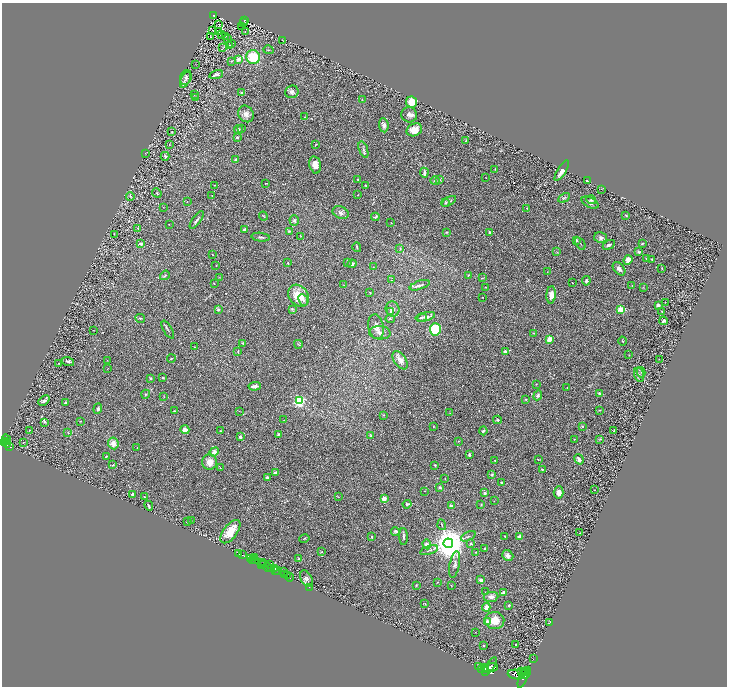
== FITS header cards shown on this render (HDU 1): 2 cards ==
NAXIS1  =                 1449
NAXIS2  =                 1368

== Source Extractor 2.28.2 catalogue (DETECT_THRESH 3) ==
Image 1449 x 1368 px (HDU 1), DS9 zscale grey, zoomed out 1/2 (1 PNG px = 2 x 2 image px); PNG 729 x 688 px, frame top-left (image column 1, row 1367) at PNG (2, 3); each listed source drawn as its Kron ellipse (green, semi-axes under 4 px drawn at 4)
Background 0.445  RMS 0.029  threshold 0.086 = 3 sigma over >= 5 px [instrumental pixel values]
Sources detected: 358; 50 cannot appear on this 1/2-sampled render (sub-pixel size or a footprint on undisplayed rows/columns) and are neither listed nor drawn; the other 308 listed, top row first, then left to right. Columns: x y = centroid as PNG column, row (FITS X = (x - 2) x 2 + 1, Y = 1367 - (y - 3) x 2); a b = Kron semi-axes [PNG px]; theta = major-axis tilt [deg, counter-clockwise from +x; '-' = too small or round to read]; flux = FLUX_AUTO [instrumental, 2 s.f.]
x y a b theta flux
214 15 3 3 - 29
245 20 2 1 - 22
244 22 3 2 - 6.9
219 24 2 1 - 2.5
241 26 2 1 - 2.2
213 30 2 1 - 1.6
219 31 2 2 - 65
245 31 2 2 - 1.6
222 34 3 1 - 1.7
211 36 3 1 - 2
226 36 2 2 - 2.2
227 38 3 1 - 2
282 40 3 1 - 2.5
232 44 2 1 - 10
229 45 2 1 - 2.3
223 47 3 2 - 2.8
268 50 5 2 - 4.6
253 57 7 6 - 180
238 59 3 3 - 23
231 61 3 2 - 3.8
195 64 2 1 - 1.2
216 75 7 3 16 16
186 77 7 5 72 16
185 80 8 4 64 18
292 92 7 6 - 15
242 93 4 3 - 5.9
194 95 2 2 - 1.4
196 97 2 1 - 1.7
362 100 2 1 - 1.5
412 102 6 5 - 84
246 114 9 7 -57 25
409 115 8 7 - 22
304 117 2 2 - 2.8
384 125 7 4 -84 17
241 128 2 2 - 2.1
239 130 4 3 - 6.5
414 130 8 6 26 55
172 131 2 2 - 1.9
237 137 3 2 - 6.4
465 141 2 1 - 1.7
316 144 4 1 - 2.8
169 145 3 2 - 3.2
363 150 9 3 -71 12
145 153 2 1 - 1.1
165 156 4 3 - 8.5
236 159 2 2 - 25
315 165 9 5 -77 50
495 169 3 2 - 3.6
562 171 12 4 58 32
424 173 5 3 - 14
485 178 2 1 - 1.4
358 179 2 2 - 2.7
439 180 3 3 - 5.7
435 181 4 4 - 9.7
587 181 3 2 - 7.1
266 183 3 2 - 3.2
214 185 2 2 - 1.7
366 185 4 2 - 3.3
602 189 2 1 - 1.5
157 193 5 2 - 4.6
358 195 2 1 - 1.8
212 196 2 2 - 2.2
130 197 4 2 - 4.4
564 198 6 2 28 5.5
591 200 5 3 - 6.2
187 201 2 2 - 1.8
449 201 8 4 29 9.6
446 203 4 3 - 6.7
590 203 9 5 -28 18
163 207 2 1 - 1.3
527 208 3 2 - 2.8
341 213 8 6 -23 21
626 215 2 2 - 4.6
263 216 4 2 - 3.4
375 217 4 3 - 8.9
197 220 10 2 54 13
294 220 5 5 - 11
391 223 2 2 - 2
169 224 3 2 - 1.6
138 228 3 2 - 3.4
244 229 4 2 - 12
289 231 4 3 - 7.7
446 232 3 2 - 4
489 232 2 2 - 12
114 234 2 1 - 1.3
301 236 3 2 - 2.7
261 237 9 3 -7 10
601 238 6 5 - 14
576 240 3 3 - 6.5
580 243 7 2 -55 5.1
642 243 3 2 - 5.2
141 244 3 3 - 14
609 245 6 3 28 10
357 247 5 2 - 6
400 248 4 3 - 4.4
557 252 3 2 - 2.3
639 252 4 3 - 8.9
213 255 2 1 - 2.3
647 258 3 2 - 11
651 259 3 2 - 5.1
628 260 5 4 - 39
288 263 2 2 - 3.6
347 263 3 3 - 4.4
352 264 4 4 - 19
216 265 2 2 - 1.8
373 267 2 2 - 1.7
662 268 3 2 - 3.6
619 269 8 5 -50 23
547 272 2 2 - 1.9
165 275 5 2 - 5.1
468 275 4 2 - 3.8
220 277 3 2 - 2.7
482 278 3 2 - 3.9
391 280 3 2 - 3.1
586 281 5 4 - 10
214 283 2 2 - 3.2
572 283 2 1 - 3.9
344 285 3 2 - 2
420 285 10 3 18 14
632 286 2 1 - 4
485 287 2 2 - 2.4
643 287 3 2 - 2
370 293 3 3 - 3.9
551 295 8 5 86 35
299 296 12 9 -51 120
482 297 2 1 - 2.1
303 300 6 4 -68 16
665 302 3 2 - 1.7
658 305 4 4 - 11
292 309 3 3 - 5.1
393 309 8 7 - 21
218 310 4 3 - 7.9
621 310 3 3 - 270
662 311 2 2 - 1.6
391 312 4 4 - 5.6
426 317 9 3 14 15
140 318 5 2 - 5.1
421 318 6 3 11 6.7
390 319 4 3 - 6.1
664 321 4 3 - 16
376 327 12 7 -79 37
435 329 6 5 - 200
93 330 2 1 - 1.5
168 330 10 2 -60 7.4
380 333 10 7 -3 27
534 333 3 2 - 2.7
549 339 2 2 - 200
623 341 4 2 - 4.7
243 343 3 3 - 4.3
298 344 4 3 - 5
194 347 2 2 - 2.3
238 351 4 3 - 6.6
505 352 4 2 - 39
629 355 3 2 - 2
171 358 4 2 - 4
659 359 2 1 - 0.9
107 360 3 2 - 2.5
400 360 10 6 -55 29
68 361 6 3 -18 15
59 363 3 2 - 2
107 369 2 1 - 1.3
641 372 5 3 - 6.1
639 375 7 5 -74 15
150 378 3 2 - 5.9
163 378 3 2 - 4.6
536 384 2 2 - 2
255 386 6 3 4 21
567 388 2 2 - 2
146 394 4 4 - 6.1
599 394 3 2 - 15
538 395 5 4 - 12
164 397 3 2 - 1.8
526 399 2 2 - 3.1
44 401 6 4 43 13
299 401 3 3 - 980
66 402 4 2 - 5.8
98 409 5 3 - 9.8
600 410 4 2 - 3.6
175 411 4 3 - 4.1
239 411 3 2 - 2
450 413 2 2 - 3.1
384 415 3 3 - 2.9
284 420 3 1 - 1.9
497 420 4 3 - 6.5
80 421 2 2 - 2.7
44 422 4 3 - 4.5
582 426 2 2 - 10
433 427 2 2 - 3.9
29 430 2 1 - 1.7
185 430 4 4 - 34
220 431 2 2 - 2.5
483 431 4 3 - 9.8
613 431 3 3 - 3
68 433 4 2 - 3.8
278 434 2 2 - 4.4
371 436 4 3 - 5.8
240 437 3 2 - 15
7 439 5 3 - 520
574 439 3 2 - 2.6
600 439 3 3 - 4.5
6 441 3 2 - 200
458 441 2 2 - 2.8
24 442 2 1 - 28
3 443 3 2 - 700
113 443 6 5 - 40
7 445 4 2 - 240
10 446 3 2 - 200
137 448 2 1 - 3.3
214 452 5 4 - 19
469 455 3 2 - 11
106 457 2 2 - 3.8
538 459 4 2 - 2.5
579 459 5 4 - 18
495 460 2 2 - 2.9
210 462 8 7 - 45
113 465 2 2 - 3.7
435 465 3 3 - 5.7
220 468 2 2 - 2.1
542 469 2 2 - 12
275 473 2 2 - 44
492 475 3 3 - 6.6
267 477 2 2 - 35
445 479 2 2 - 1.9
501 482 2 2 - 15
440 488 4 3 - 6.4
595 490 2 2 - 1.8
425 491 2 2 - 1.9
558 492 6 5 - 37
484 493 4 3 - 10
133 495 3 3 - 16
145 497 3 2 - 2.8
338 497 3 2 - 2.7
384 499 2 2 - 120
494 501 2 2 - 1.7
407 504 4 3 - 7
481 505 3 2 - 3.3
149 506 5 3 - 8.2
451 506 2 2 - 60
187 521 3 2 - 2.7
191 521 2 2 - 2
442 525 5 2 - 5.1
395 531 4 4 - 8.4
230 532 14 7 53 100
580 533 2 1 - 2.1
468 536 8 3 25 8.5
505 536 3 2 - 2.5
520 536 2 2 - 52
372 537 3 2 - 6
403 537 8 2 -88 9.4
304 539 5 2 - 4.3
448 543 5 4 - 15000
471 543 4 3 - 7.1
427 544 5 4 - 22
485 549 3 2 - 6.5
429 550 9 2 19 9.7
322 552 3 2 - 4.3
476 552 3 2 - 2.7
238 553 4 1 - 89
242 555 3 2 - 600
508 556 6 5 - 22
250 558 3 1 - 69
254 558 2 1 - 160
299 559 3 3 - 4.6
252 560 2 1 - 30
254 560 2 1 - 140
263 563 3 2 - 360
262 564 2 1 - 320
264 564 2 2 - 320
455 564 13 5 79 18
269 565 4 2 - 260
268 567 5 2 - 240
271 568 3 2 - 540
275 568 3 2 - 600
278 570 3 2 - 370
276 571 2 1 - 270
284 572 3 1 - 29
284 574 2 2 - 540
287 575 2 2 - 500
289 577 4 3 - 580
307 579 9 5 -63 17
481 580 2 2 - 60
437 582 3 2 - 2.1
416 585 3 3 - 4.2
451 585 2 2 - 2.5
309 587 2 1 - 18
486 592 2 1 - 3.6
503 592 3 2 - 22
491 597 7 5 6 25
424 604 3 1 - 2.1
509 605 2 2 - 7.1
486 607 4 3 - 31
495 620 9 8 - 83
487 622 4 3 - 23
549 623 2 1 - 1.9
475 632 2 1 - 1.3
515 645 4 2 - 3.8
483 646 3 2 - 3.1
533 659 2 1 - 9.8
478 667 2 1 - 230
490 667 11 4 56 1700
492 667 5 3 - 3000
483 669 5 2 - 3500
485 670 3 2 - 2500
521 671 3 2 - 1200
523 672 4 2 - 1500
526 673 6 2 60 1800
516 675 8 4 -10 8700
523 677 11 3 69 4100
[50 sub-pixel or undisplayed-footprint detections neither listed nor drawn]